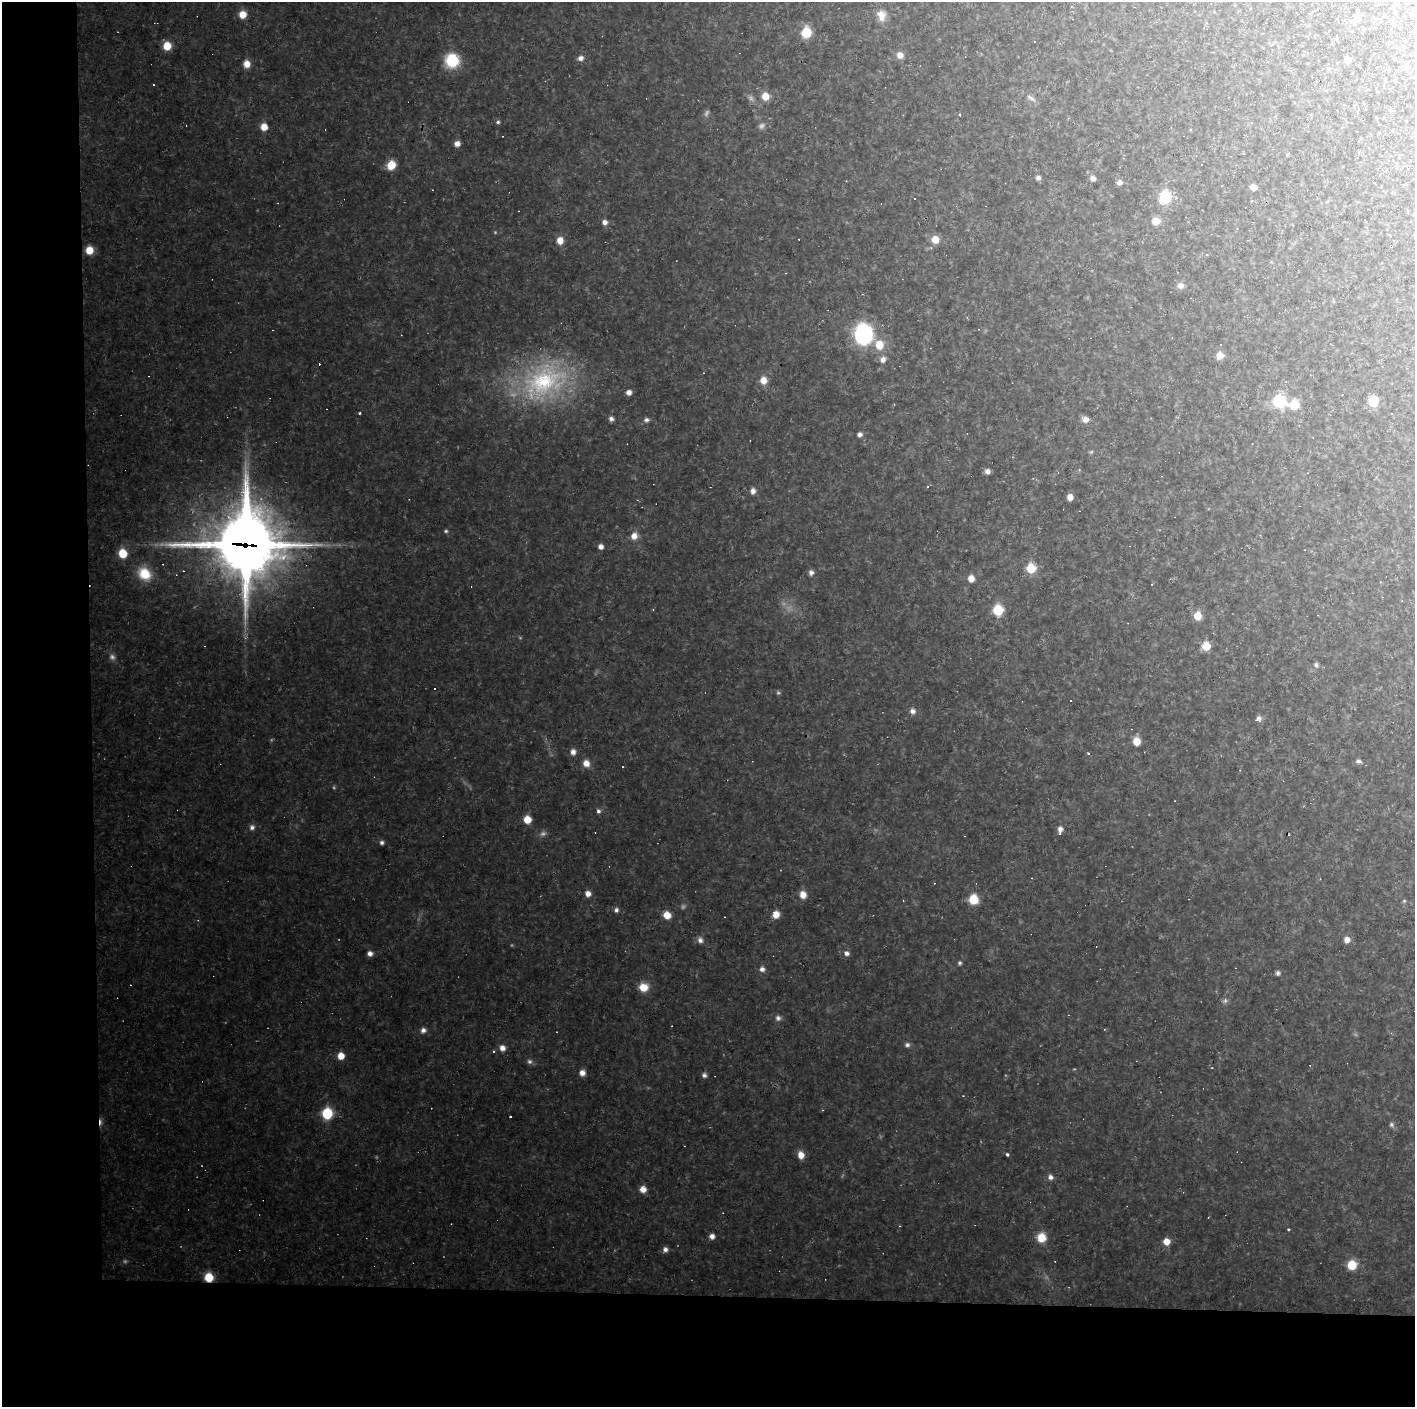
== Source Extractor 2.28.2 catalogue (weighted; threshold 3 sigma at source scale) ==
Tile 7 of 3 x 3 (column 1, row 3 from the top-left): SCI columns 1-1413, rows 1-1405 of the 4239 x 4214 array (HDU 1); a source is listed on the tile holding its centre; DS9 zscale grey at full resolution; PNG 1417 x 1409 px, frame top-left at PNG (2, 2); no overlay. Shown black and unused: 14% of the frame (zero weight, under 2 of 3 exposures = <1% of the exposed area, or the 3 px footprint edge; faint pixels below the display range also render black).
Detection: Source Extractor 2.28.2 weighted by HDU 2 'WHT'; one run over the whole footprint, this tile lists its part. Background 0.162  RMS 0.013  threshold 0.0573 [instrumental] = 3 sigma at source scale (4.5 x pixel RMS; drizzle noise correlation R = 1.50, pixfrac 1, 0.05/0.05 arcsec/px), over >= 5 px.
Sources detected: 141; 8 too faint to see at this stretch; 23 cosmic-ray / hot-pixel residue — not listed; the other 110 listed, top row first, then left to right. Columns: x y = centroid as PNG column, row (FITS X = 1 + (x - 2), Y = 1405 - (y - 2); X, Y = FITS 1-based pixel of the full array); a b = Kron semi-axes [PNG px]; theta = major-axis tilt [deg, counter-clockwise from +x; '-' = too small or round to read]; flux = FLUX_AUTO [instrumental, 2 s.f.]
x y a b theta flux
242 14 7 7 - 16
881 15 15 11 -78 12
1357 16 7 6 - 10
806 33 8 7 - 40
167 46 7 7 - 21
900 55 8 7 - 8.4
581 58 7 6 - 5.2
1347 60 6 6 - 5.5
452 61 11 10 - 61
247 64 7 6 - 12
1405 66 6 5 - 3.2
1376 88 3 2 - 0.95
765 96 7 7 - 16
1031 98 12 4 -36 4
498 122 5 4 - 2.1
264 127 7 6 - 14
457 144 6 5 - 6.8
391 165 7 6 - 27
1038 178 6 5 - 3.5
1093 178 6 6 - 5.3
1119 182 6 6 - 4.9
1253 187 6 5 - 7.2
1165 197 9 8 - 48
1156 221 8 7 - 12
605 222 6 6 - 5.1
935 239 7 7 - 14
560 240 8 7 - 10
89 250 7 7 - 18
1180 286 8 8 - 5
863 334 13 11 -85 170
879 345 10 9 - 20
1220 355 7 7 - 9.7
883 360 7 6 - 5.8
763 380 8 7 - 11
543 382 60 38 29 170
629 392 5 5 - 6.1
1279 401 11 10 - 47
1373 401 8 7 - 29
1294 405 8 8 - 26
359 413 3 3 - 1.5
611 419 5 5 - 3.9
1085 419 7 6 - 7.7
646 420 6 5 - 3.3
859 434 6 5 - 4.1
987 471 6 5 - 4.9
928 487 4 2 - 1
753 491 6 6 - 5.4
1070 497 5 5 - 8.1
446 531 5 4 - 1.8
634 536 8 8 - 9
245 544 26 24 -90 7100
601 546 5 5 - 5.9
123 553 7 7 - 30
1031 568 7 7 - 35
811 572 6 6 - 4.3
144 574 19 15 -41 30
971 578 6 6 - 11
998 610 7 6 - 58
1197 616 7 6 - 17
1206 646 6 6 - 24
1316 665 7 5 -80 2.8
778 693 6 4 -1 1.7
912 711 7 6 - 5.3
1259 718 7 6 - 4.8
1136 741 7 6 - 18
573 752 7 6 - 5.7
1088 753 4 2 - 1.3
1358 761 6 4 8 3.3
586 763 8 7 - 9.5
598 811 6 6 - 3
527 819 6 6 - 19
252 827 7 7 - 4.1
1060 829 9 5 86 5.7
382 842 5 5 - 3.2
588 894 7 6 - 6.9
803 895 8 7 - 11
973 899 7 7 - 34
616 910 6 5 - 3.4
776 914 7 6 - 13
667 915 7 6 - 14
700 940 8 7 - 4.8
1347 940 6 6 - 7.4
370 953 6 6 - 5.5
846 953 6 6 - 4.6
960 963 6 4 -14 2.1
762 969 6 6 - 4.7
1278 973 5 5 - 3.2
643 987 9 8 - 19
778 1018 7 7 - 3.9
423 1030 7 6 - 4.9
907 1045 6 6 - 3.3
502 1048 7 6 - 6.9
341 1056 6 6 - 15
582 1073 6 6 - 7.2
704 1075 6 6 - 3.6
327 1113 8 7 - 60
510 1117 3 2 - 2
1391 1124 6 6 - 2.6
1007 1154 3 3 - 2.9
801 1155 8 6 -74 12
1050 1177 7 6 - 4.6
643 1189 7 7 - 9.6
899 1226 4 3 - 1.2
1288 1229 3 3 - 1.9
712 1236 6 5 - 5.9
1041 1237 9 9 - 19
1166 1241 7 6 - 12
665 1249 6 6 - 4.6
1352 1265 7 7 - 32
209 1277 7 6 - 31
Overlapping masked pixels (flux is a lower limit): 2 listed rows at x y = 245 544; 209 1277